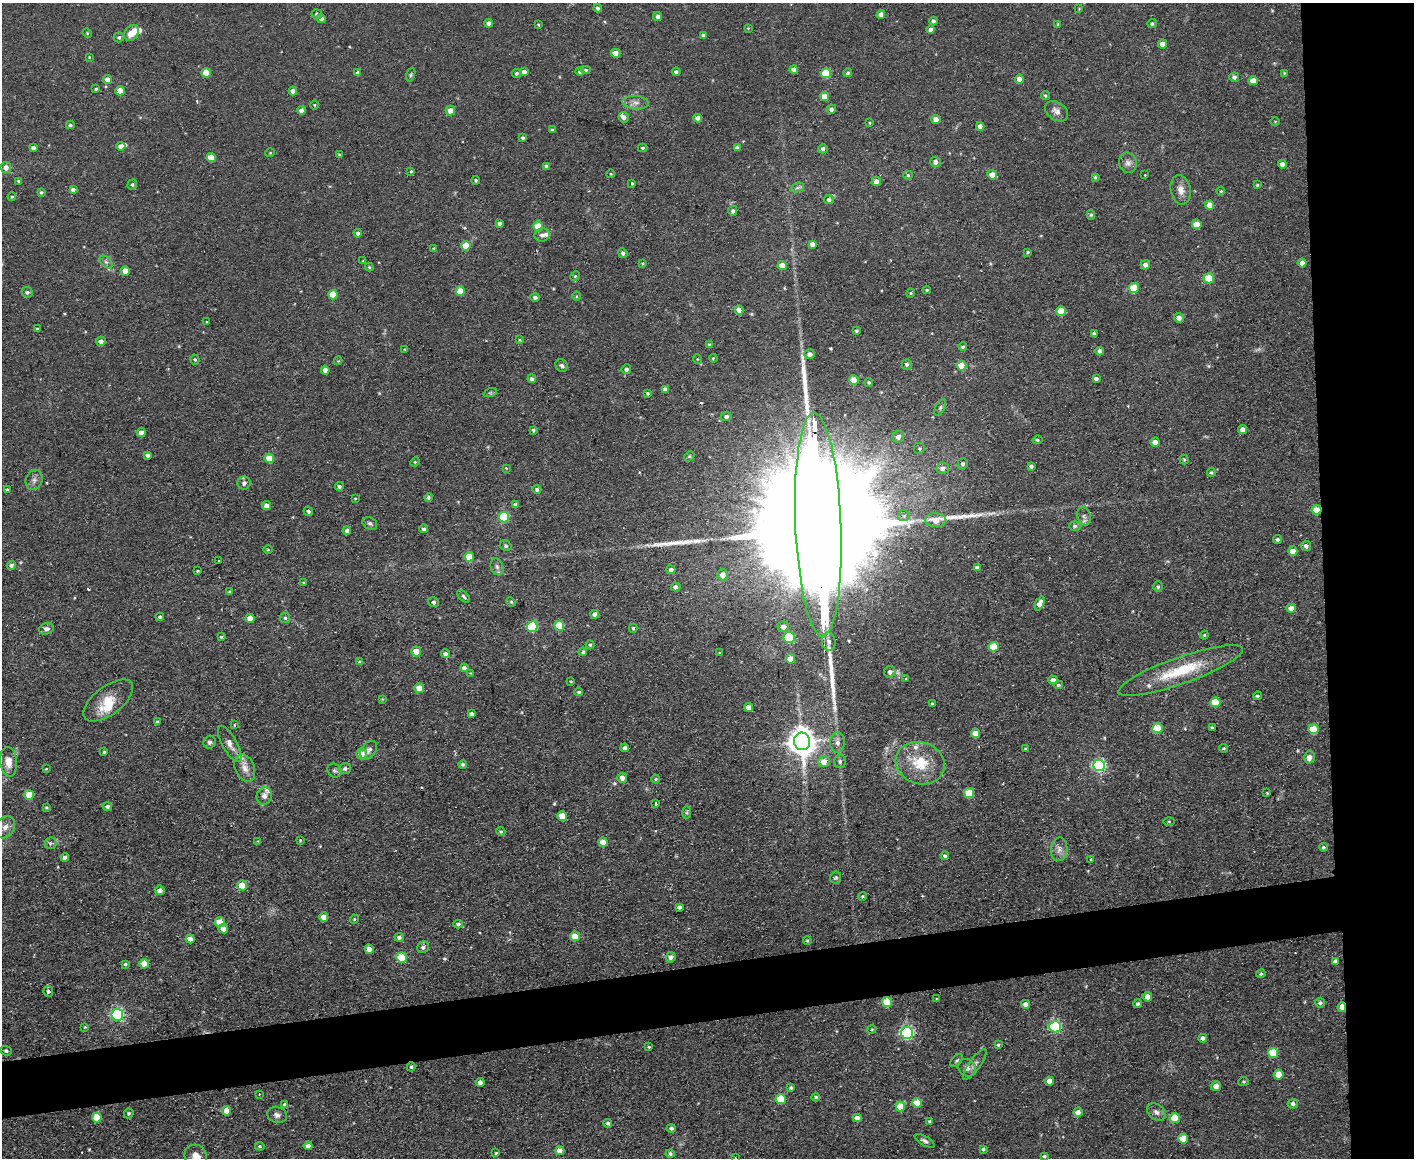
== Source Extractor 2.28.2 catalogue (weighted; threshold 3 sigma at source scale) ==
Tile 6 of 3 x 4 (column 3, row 2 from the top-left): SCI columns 2951-4362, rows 2311-3466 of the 4597 x 4621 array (HDU 1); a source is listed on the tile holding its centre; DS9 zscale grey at full resolution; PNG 1416 x 1160 px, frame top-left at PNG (2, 3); each listed source drawn as its Kron ellipse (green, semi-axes under 4 px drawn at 4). Shown black and unused: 11% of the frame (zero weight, under 2 of 3 exposures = <1% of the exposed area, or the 3 px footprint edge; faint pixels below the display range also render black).
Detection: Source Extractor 2.28.2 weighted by HDU 2 'WHT'; one run over the whole footprint, this tile lists its part. Background 0.0586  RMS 0.0087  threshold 0.0389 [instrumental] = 3 sigma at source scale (4.5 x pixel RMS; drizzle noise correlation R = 1.50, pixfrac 1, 0.05/0.05 arcsec/px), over >= 5 px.
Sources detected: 397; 1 too faint to see at this stretch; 1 inside a brighter object's white glare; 4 cosmic-ray / hot-pixel residue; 5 long thin detections or spike segments (spike, bleed or trail) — neither listed nor drawn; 9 inside a brighter listed object's ellipse — not listed separately; the other 377 listed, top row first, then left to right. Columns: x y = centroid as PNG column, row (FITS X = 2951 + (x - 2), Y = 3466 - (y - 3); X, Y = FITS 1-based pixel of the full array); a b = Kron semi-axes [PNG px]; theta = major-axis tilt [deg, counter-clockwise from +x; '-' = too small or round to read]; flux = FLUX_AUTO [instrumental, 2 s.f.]
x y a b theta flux
598 8 4 4 - 2.1
1079 9 3 3 - 0.64
317 14 5 5 - 2
881 14 4 4 - 4.6
658 16 5 4 - 3.3
321 18 5 4 - 3.3
933 21 4 4 - 2.5
489 23 4 4 - 4.3
1058 24 4 3 - 0.89
1152 24 4 4 - 1.5
538 25 3 2 - 0.81
748 28 3 3 - 0.72
931 29 4 4 - 3.8
87 33 5 4 - 0.86
132 33 9 6 50 10
703 35 4 3 - 1.7
119 37 5 5 - 1.7
1162 44 4 4 - 7.3
616 53 4 4 - 12
89 57 3 3 - 0.65
794 69 4 4 - 4.9
586 70 4 4 - 1.3
524 72 4 4 - 3.7
580 72 4 4 - 1.5
676 72 4 4 - 2.3
206 73 4 4 - 17
358 73 4 4 - 3.9
516 73 4 4 - 1.6
826 73 5 5 - 28
848 73 4 4 - 1.8
1284 73 4 3 - 0.72
411 75 7 4 71 1.4
1234 77 5 5 - 2.8
107 79 4 4 - 5.8
1019 79 4 4 - 5.2
1253 81 4 4 - 10
96 89 3 3 - 1.2
120 91 4 4 - 12
293 91 4 4 - 4.5
1045 95 4 4 - 1.3
824 96 4 4 - 8.5
635 103 13 6 -5 4.8
315 105 4 3 - 0.73
831 109 4 4 - 2.6
301 110 4 4 - 3.7
450 111 5 5 - 7.1
1057 111 12 9 -35 4.8
624 117 5 5 - 3.5
698 118 4 4 - 6.2
936 119 5 4 - 5.7
1275 121 4 3 - 0.66
870 123 3 2 - 0.74
70 125 4 3 - 1.6
980 126 4 4 - 5.8
552 130 4 4 - 1.2
523 138 4 3 - 1.5
121 146 4 4 - 4.7
34 148 4 4 - 3.2
643 148 5 4 - 1.5
737 148 4 4 - 2.7
823 149 5 4 - 2.5
270 153 5 3 - 0.7
339 155 4 3 - 0.8
211 158 4 4 - 19
935 162 5 5 - 4
1128 163 10 9 - 4.1
1282 164 4 4 - 4.5
547 166 4 4 - 3.3
6 167 5 5 - 4.8
411 171 4 3 - 0.9
611 174 4 3 - 0.68
908 175 4 4 - 1.4
992 175 5 4 - 10
1145 175 3 2 - 0.68
1095 177 4 3 - 1.3
476 180 4 4 - 1.4
19 181 4 3 - 1.4
876 181 4 4 - 4.4
632 183 3 3 - 1.4
132 185 5 4 - 1.7
1257 185 4 3 - 0.85
797 188 7 4 18 1.9
73 189 4 3 - 2.6
1181 190 15 10 -80 6.9
1221 191 4 4 - 0.85
41 192 4 4 - 1.3
12 197 4 3 - 0.93
829 200 5 4 - 2.4
1210 205 4 4 - 11
733 211 5 4 - 2.1
1091 215 5 4 - 1.2
500 224 4 4 - 2.9
1197 224 5 4 - 12
538 226 5 5 - 22
358 233 4 4 - 2.6
542 235 8 6 13 3.2
812 244 4 4 - 4.4
466 246 5 5 - 20
434 248 4 2 - 0.7
1028 252 3 3 - 0.99
623 253 5 4 - 2.1
363 261 4 3 - 0.83
106 262 7 4 -44 2.2
643 263 3 3 - 0.85
1302 263 4 4 - 6.1
782 265 4 4 - 11
1145 265 4 4 - 4.9
369 267 4 3 - 1
125 271 4 4 - 9.8
575 276 5 4 - 1
1209 278 5 5 - 31
1134 288 5 5 - 27
927 290 4 3 - 0.98
460 291 5 4 - 18
27 292 6 5 - 2.1
911 293 4 4 - 0.98
333 295 5 4 - 16
577 296 4 3 - 0.79
535 297 4 4 - 2.5
739 310 4 4 - 7
1061 311 5 5 - 23
1179 318 5 4 - 5
207 322 3 2 - 0.92
37 329 3 3 - 1.1
856 331 3 3 - 1.2
1094 334 4 3 - 2.1
520 340 4 3 - 0.82
101 341 4 4 - 4.5
709 344 4 3 - 0.72
963 347 4 4 - 1.7
405 350 4 3 - 1
1099 351 4 3 - 2.1
810 354 5 5 - 3.7
713 358 4 3 - 0.93
697 359 5 3 - 0.73
195 360 5 4 - 1.4
338 361 4 4 - 0.9
907 364 5 5 - 2.3
562 365 6 5 - 2.2
962 366 5 4 - 14
626 369 5 4 - 2.1
325 370 4 4 - 5.2
1096 378 4 3 - 2.8
532 379 4 4 - 2.6
854 380 5 4 - 18
869 382 4 4 - 1.3
665 389 4 4 - 3.4
490 393 7 4 18 1.3
648 393 3 3 - 1.2
940 408 9 5 63 2
726 416 5 4 - 2.6
1243 429 4 4 - 5.7
533 430 4 3 - 1.6
141 432 4 4 - 4.6
898 437 6 5 - 4.4
1037 440 5 4 - 1.4
1155 442 4 4 - 6.1
920 449 6 6 - 1.8
148 455 4 3 - 2.8
689 456 5 4 - 1.1
269 458 5 4 - 19
1184 460 5 4 - 1.2
415 462 5 4 - 1
963 464 5 5 - 2.2
1031 466 4 3 - 2.3
506 468 3 3 - 0.58
943 468 6 6 - 4.5
1211 472 4 4 - 1.4
34 480 10 8 65 3.7
244 483 6 6 - 3.4
339 486 4 4 - 2
7 489 4 3 - 1.2
537 489 4 4 - 2.2
428 497 4 4 - 1.9
355 498 3 2 - 0.7
516 505 4 4 - 2.7
266 506 4 4 - 5.4
1316 510 5 5 - 13
308 511 5 4 - 1.9
904 516 6 5 - 1.7
1084 516 9 6 -73 2.9
504 517 5 5 - 41
936 520 11 7 -3 11
370 523 8 6 -31 2.2
818 525 112 23 -88 94000
1075 526 6 5 - 2
424 529 4 4 - 2.2
347 531 4 4 - 2.7
1278 539 4 4 - 2.4
506 546 6 5 - 1.5
1306 546 5 5 - 2.9
268 550 5 3 - 0.85
1293 551 5 4 - 6.8
469 557 5 5 - 15
219 561 3 3 - 3.1
11 565 4 4 - 2.6
497 567 9 6 -73 2.9
977 568 4 4 - 3.6
671 570 5 4 - 2.9
198 571 3 3 - 1
723 575 5 5 - 6.7
303 582 4 2 - 0.63
676 587 5 4 - 3.8
1158 587 5 4 - 1.5
230 592 4 4 - 1.5
464 596 7 4 -45 2
434 602 6 5 - 1.9
511 602 5 4 - 0.93
1040 603 7 4 68 5.8
1291 608 5 4 - 7.6
595 614 4 4 - 4.7
160 617 4 4 - 1.4
250 618 4 4 - 9.8
285 618 5 5 - 1.4
559 626 5 5 - 25
532 627 5 5 - 50
783 627 5 5 - 5.3
633 628 4 4 - 1.2
46 629 7 5 17 2.9
1204 635 4 4 - 0.97
221 637 4 3 - 1.3
789 637 5 5 - 44
829 641 9 7 -81 4.3
590 645 4 4 - 1.1
994 647 5 5 - 26
416 651 5 5 - 10
583 652 4 4 - 1.5
720 653 3 3 - 0.81
445 654 4 4 - 2.8
790 659 4 4 - 11
360 662 4 4 - 1.8
464 668 4 4 - 3.6
1180 671 66 13 19 44
890 672 6 5 - 2.9
471 673 4 3 - 0.69
906 678 3 2 - 1.6
1053 680 4 4 - 4.6
571 681 3 2 - 0.7
1058 685 4 4 - 1.4
419 688 5 5 - 10
579 692 4 4 - 1.5
1257 696 4 4 - 1.3
382 699 3 3 - 0.66
108 700 29 14 37 20
1215 702 5 5 - 25
932 704 3 3 - 1.4
748 707 4 4 - 5.5
472 714 4 4 - 3
158 722 4 3 - 2.1
234 725 4 3 - 0.68
1212 727 3 3 - 1.1
1157 728 5 5 - 27
1314 729 5 5 - 20
975 733 5 4 - 11
802 741 9 8 - 1200
210 742 6 6 - 2.6
837 742 10 7 88 4.1
230 744 20 7 -60 7.2
625 748 4 4 - 3.2
1025 748 3 3 - 1.1
1223 748 4 3 - 1
369 750 10 7 54 3.5
104 752 4 3 - 1.2
361 754 5 5 - 8.4
1309 757 6 5 - 5.3
840 761 7 6 - 2.1
9 762 15 8 -85 9
824 762 5 5 - 9.1
920 763 25 21 -18 30
463 764 4 4 - 1.7
1099 765 6 5 - 150
245 768 14 9 -68 7.6
46 769 3 3 - 0.81
345 769 6 5 - 2.5
335 771 7 6 - 2.1
622 778 5 4 - 5.5
656 779 4 4 - 0.93
969 793 5 5 - 23
1267 793 2 2 - 0.66
29 795 5 5 - 20
264 796 9 7 73 4.4
656 804 3 3 - 1.7
107 806 5 4 - 2.2
46 807 3 3 - 0.84
687 813 6 3 89 1.2
562 816 5 5 - 14
1169 822 5 3 - 0.82
5 827 12 9 57 6.5
501 831 4 4 - 1
300 840 3 2 - 0.82
258 841 4 3 - 0.68
603 842 5 4 - 9.4
51 843 6 5 - 1.8
1323 847 4 4 - 1.5
1059 849 12 8 86 4.7
945 856 4 4 - 2.4
65 857 4 4 - 3.1
1091 859 3 2 - 0.6
836 878 6 5 - 1.4
242 885 5 5 - 12
160 890 5 4 - 4.3
862 896 4 4 - 1.1
679 907 4 3 - 2.5
324 917 4 4 - 9
354 919 5 4 - 1.1
220 922 5 5 - 15
458 924 5 4 - 1.9
223 929 5 4 - 5.3
575 936 5 5 - 12
399 937 4 4 - 2.7
190 939 4 4 - 7.5
807 941 4 3 - 0.93
423 947 6 5 - 2.7
369 949 4 4 - 5.6
401 957 5 5 - 42
671 957 5 5 - 3.2
1335 961 4 3 - 2.6
125 964 3 3 - 1.3
144 964 5 5 - 12
1261 974 5 4 - 1.5
48 991 5 5 - 1.9
1147 997 5 4 - 6.7
936 999 3 3 - 0.79
887 1002 5 5 - 29
1320 1003 5 5 - 1.7
1025 1004 4 4 - 4.5
1138 1004 4 4 - 1.7
1342 1007 5 4 - 7.5
117 1015 6 6 - 150
85 1027 3 2 - 0.67
1055 1027 6 6 - 100
872 1029 4 3 - 0.86
907 1033 6 6 - 150
1203 1038 4 4 - 3.6
998 1045 4 3 - 1.3
649 1047 4 3 - 0.81
6 1051 5 4 - 2
1273 1053 5 5 - 28
957 1061 8 4 45 1.5
975 1064 18 5 54 3.9
411 1067 4 4 - 1.3
967 1068 9 8 - 4.2
1279 1075 5 5 - 13
1049 1081 4 4 - 7.6
480 1082 4 4 - 3.6
1244 1082 5 4 - 1.2
1216 1086 5 5 - 6.2
791 1088 3 3 - 1.4
259 1094 3 2 - 0.55
816 1097 4 4 - 1.4
781 1099 5 5 - 30
917 1103 5 4 - 15
284 1104 3 2 - 1.2
1293 1104 5 5 - 2.6
900 1106 5 4 - 18
226 1111 4 4 - 8.8
1078 1112 5 4 - 4.5
1156 1112 10 7 -41 3.5
129 1113 5 4 - 1.4
277 1115 10 7 -15 3.3
97 1117 5 5 - 19
857 1118 4 4 - 5.4
1175 1118 5 5 - 21
930 1121 4 3 - 1.6
608 1123 4 4 - 1.7
671 1128 5 4 - 2.1
1183 1139 5 5 - 16
924 1141 11 4 -29 2.4
260 1146 5 4 - 1.2
308 1146 4 4 - 3.4
983 1149 3 3 - 1.7
560 1151 4 4 - 5.7
496 1153 3 3 - 0.88
670 1154 4 4 - 2.1
196 1156 12 11 - 7.4
1044 1156 4 4 - 1.3
735 1158 2 2 - 0.65
Overlapping masked pixels (flux is a lower limit): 4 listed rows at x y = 1316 510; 818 525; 994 647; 1342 1007
Isophote crosses this tile's border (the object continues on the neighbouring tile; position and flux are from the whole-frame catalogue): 2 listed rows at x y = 196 1156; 735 1158